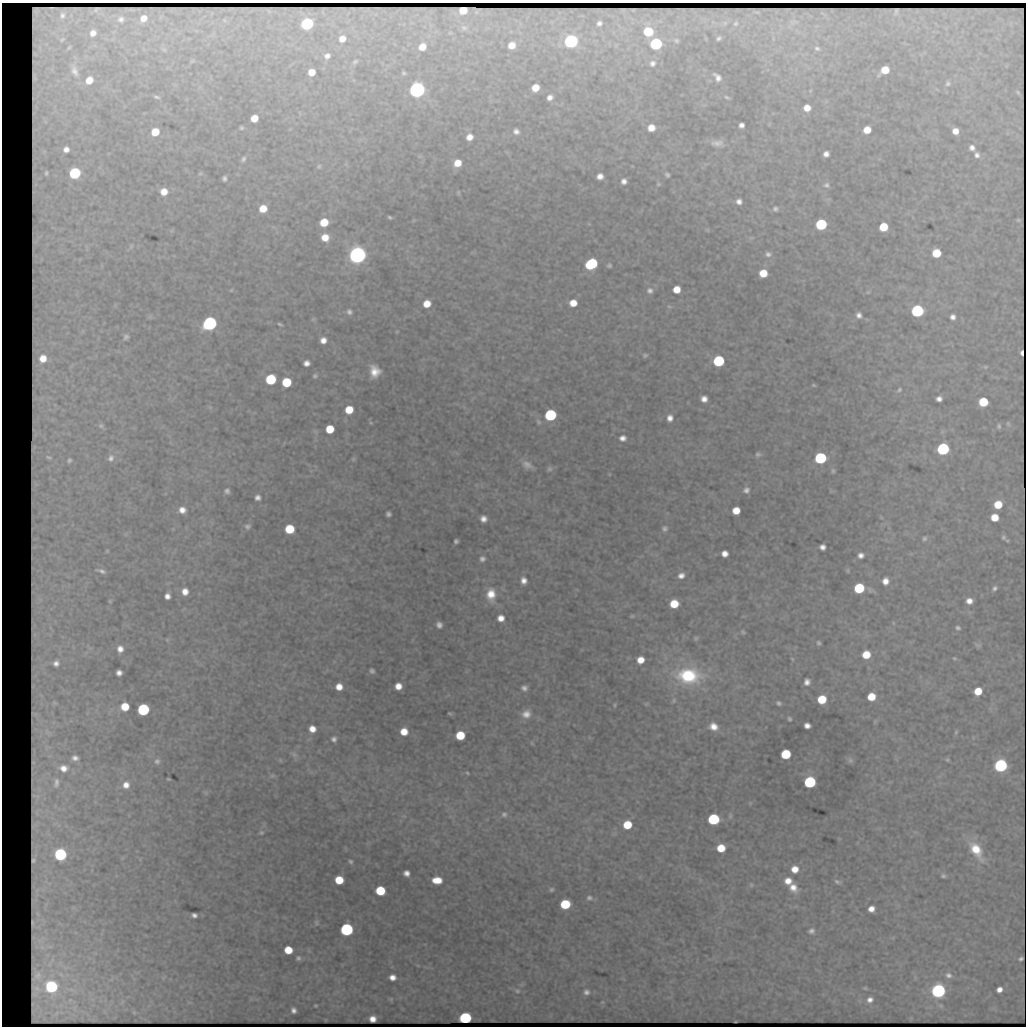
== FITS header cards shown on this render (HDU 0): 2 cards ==
NAXIS1  =                 1024 / length of data axis 1
NAXIS2  =                 1024 / length of data axis 2

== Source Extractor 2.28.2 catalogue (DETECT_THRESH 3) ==
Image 1024 x 1024 px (HDU 0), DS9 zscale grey, 1 PNG px = 1 image px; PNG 1028 x 1028 px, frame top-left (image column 1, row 1024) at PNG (2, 3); no overlay
Background 3530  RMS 5.1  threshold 15.2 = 3 sigma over >= 5 px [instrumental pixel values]
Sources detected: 331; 12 with non-positive FLUX_AUTO (blend fragments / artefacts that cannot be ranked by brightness) are not listed; the other 319 listed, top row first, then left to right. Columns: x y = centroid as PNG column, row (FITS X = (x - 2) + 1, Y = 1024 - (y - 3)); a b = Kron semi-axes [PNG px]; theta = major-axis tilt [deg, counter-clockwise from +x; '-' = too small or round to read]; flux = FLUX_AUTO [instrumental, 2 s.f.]
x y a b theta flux
463 10 6 5 - 3900
144 18 5 4 - 2500
599 23 5 5 - 1200
736 23 5 4 - 520
307 24 7 6 - 68000
464 28 9 7 -9 1000
196 31 10 6 -20 1500
648 32 7 6 - 17000
719 38 5 3 - 760
342 39 7 7 - 3500
676 40 6 4 -32 660
571 41 7 7 - 120000
656 44 7 6 - 57000
512 45 6 6 - 4100
422 47 7 6 - 5000
817 48 8 6 -22 980
164 50 9 6 -36 1000
327 56 8 7 - 1900
192 61 8 6 27 890
355 62 8 5 34 850
652 63 9 8 - 1700
885 70 8 6 33 8000
311 72 6 6 - 5200
404 73 5 4 - 640
717 77 11 6 -51 2200
89 80 12 9 50 9600
948 83 7 7 - 950
535 88 7 6 - 6000
417 90 7 7 - 270000
810 91 5 4 - 420
1018 92 5 4 - 390
156 97 8 4 -17 820
550 97 6 5 - 1900
727 97 8 4 -23 730
807 108 7 7 - 4400
254 118 6 6 - 5800
769 124 6 4 47 420
741 125 5 5 - 1700
241 128 4 4 - 660
651 128 7 6 - 4400
867 130 6 6 - 6100
516 131 6 6 - 1600
955 131 6 5 - 3800
155 132 7 6 - 8600
469 137 7 6 - 3200
717 143 19 9 -5 3200
972 148 5 5 - 1700
66 149 5 5 - 2400
826 154 6 5 - 2100
977 155 7 5 -61 1500
243 159 8 5 57 1000
457 163 7 6 - 5700
319 166 7 6 - 770
46 173 12 9 -86 2300
75 173 7 7 - 51000
200 173 6 5 - 580
667 175 6 5 - 850
600 176 6 5 - 2500
224 178 5 5 - 1100
624 181 5 5 - 1800
658 184 6 5 - 560
826 185 9 7 -10 1400
164 192 7 7 - 4600
458 193 4 3 - 480
739 201 6 5 - 1900
263 209 7 7 - 6800
775 209 7 6 - 990
390 217 4 3 - 650
414 220 7 4 31 470
1018 220 4 3 - 450
324 222 7 7 - 8800
589 224 6 3 -18 340
821 224 7 7 - 43000
883 227 7 6 - 11000
53 228 12 5 -14 1400
707 230 6 5 - 520
325 237 8 8 - 5700
751 238 7 4 18 520
86 246 10 6 -60 1500
131 246 9 5 75 980
936 253 7 6 - 12000
768 254 9 7 2 1400
357 255 7 7 - 450000
41 259 11 5 72 1500
80 259 7 4 45 660
591 264 8 7 - 34000
609 265 5 5 - 760
102 266 7 4 -72 540
763 273 7 6 - 7800
677 289 6 6 - 5400
231 290 4 3 - 370
650 291 9 8 - 1700
868 292 5 4 - 350
573 303 7 6 - 5200
427 304 7 6 - 5500
669 306 7 5 -38 750
917 311 7 7 - 71000
349 312 7 6 - 1300
859 315 6 5 - 1600
150 317 7 5 79 530
953 317 6 6 - 1900
313 319 7 5 22 550
210 323 7 7 - 150000
280 324 5 3 - 610
83 331 8 7 - 1000
397 332 4 3 - 350
126 337 10 9 - 1600
323 340 6 6 - 2800
53 343 10 6 -26 1500
1021 353 5 2 - 1700
645 355 7 5 4 750
43 359 7 7 - 6400
719 361 7 7 - 35000
306 363 6 5 - 2000
71 366 12 5 51 1100
985 367 6 5 - 520
375 371 11 9 -80 5700
315 376 4 4 - 650
271 379 7 7 - 27000
286 382 7 7 - 16000
814 385 4 3 - 400
899 390 9 6 46 940
42 398 13 7 58 2700
704 399 6 6 - 2600
939 399 6 5 - 2000
983 402 7 6 - 16000
55 405 7 6 - 1000
210 407 7 4 -19 540
349 410 7 6 - 8200
550 415 7 7 - 45000
670 418 6 5 - 2300
52 420 9 7 59 1300
538 422 9 7 -71 1200
371 423 5 5 - 420
1008 424 9 6 -63 840
101 426 12 8 -49 1600
999 426 7 5 -89 870
330 429 7 6 - 9100
35 434 4 2 - 460
623 438 7 6 - 2000
943 449 7 7 - 67000
758 454 7 5 -2 890
49 457 14 9 -14 3400
111 458 12 10 71 2800
820 458 7 7 - 47000
353 459 6 6 - 670
69 460 11 10 - 2500
527 465 16 9 -29 2800
549 469 7 6 - 940
833 471 6 6 - 730
54 480 7 4 -19 630
36 484 5 3 - 690
746 490 7 7 - 1500
227 491 5 5 - 1100
258 497 5 5 - 1700
998 505 7 6 - 10000
182 510 8 7 - 3000
736 511 6 6 - 6200
388 514 5 5 - 1100
47 516 5 5 - 620
881 517 7 4 -46 520
995 517 6 6 - 7600
483 519 6 6 - 2400
247 526 8 7 - 1200
664 528 7 7 - 1100
289 529 7 7 - 14000
1003 537 6 5 - 850
924 538 9 7 49 1100
1007 540 4 3 - 470
456 541 5 4 - 850
822 547 6 5 - 2000
107 551 5 4 - 460
725 554 6 6 - 3000
861 555 7 6 - 2100
482 559 7 6 - 1300
101 571 14 5 -16 1700
848 571 6 5 - 570
681 575 7 6 - 2300
524 580 8 7 - 2600
885 581 8 7 - 3400
859 588 7 7 - 25000
994 588 7 5 46 1000
871 590 11 5 -27 1200
185 592 6 6 - 3500
491 595 16 11 -88 7100
167 596 6 5 - 2200
40 599 12 8 -82 2500
110 601 7 5 45 630
969 601 6 5 - 2900
674 604 7 7 - 9500
632 616 7 4 15 640
501 618 6 6 - 3300
893 623 6 4 -89 540
439 625 6 5 - 1700
51 628 10 4 -60 830
958 628 5 4 - 860
743 632 5 4 - 590
696 638 5 4 - 640
167 640 6 5 - 530
819 643 4 4 - 710
978 645 7 5 -12 860
73 647 7 4 -72 620
89 647 17 5 -48 1800
120 649 10 8 87 3300
866 655 7 6 - 8500
954 658 6 4 -15 490
792 659 4 3 - 370
640 660 7 7 - 4800
56 663 12 12 - 3800
372 671 5 5 - 1000
119 673 6 5 - 2200
688 676 29 18 -5 31000
807 682 6 5 - 2000
33 686 3 2 - 260
398 686 6 6 - 4000
339 687 7 6 - 4400
524 688 5 5 - 1500
978 691 6 6 - 8300
871 697 7 6 - 8600
822 699 7 6 - 13000
674 700 7 5 62 610
54 703 12 10 -11 2200
779 703 5 4 - 860
646 704 6 4 1 470
614 705 6 4 89 510
125 707 7 7 - 9500
143 709 7 7 - 64000
87 713 7 4 71 690
450 713 4 3 - 490
526 714 10 9 - 3500
789 719 4 3 - 660
875 721 7 4 64 500
807 726 6 5 - 2300
713 727 10 8 -24 4100
312 729 6 6 - 3800
48 732 19 12 -42 6400
404 732 6 6 - 5800
956 732 7 4 79 570
460 735 7 6 - 13000
334 739 7 6 - 1400
532 743 5 4 - 420
47 747 14 8 -4 3100
294 754 10 7 -26 1200
786 754 7 6 - 21000
75 758 12 9 -2 2900
280 760 6 5 - 480
850 760 8 7 - 1000
947 760 5 5 - 530
157 761 8 7 - 1200
33 762 3 3 - 400
1001 765 7 7 - 110000
63 768 15 12 -5 6500
467 773 5 3 - 430
272 776 8 6 23 860
168 779 4 3 - 390
810 782 7 7 - 55000
56 783 18 11 88 4500
126 785 9 9 - 3500
206 792 7 6 - 690
750 803 6 4 47 470
37 813 10 4 -89 1000
504 814 8 7 - 1200
730 816 10 5 -85 920
713 819 7 7 - 40000
35 825 5 2 - 510
627 825 7 6 - 12000
261 833 6 5 - 590
721 848 7 6 - 8900
976 850 23 11 -58 11000
60 854 7 7 - 86000
350 861 5 3 - 710
795 869 7 7 - 4800
406 873 6 5 - 2100
943 876 7 5 1 830
339 880 7 6 - 11000
437 880 9 6 -2 6500
788 881 8 7 - 4100
837 882 9 5 -15 990
751 885 7 7 - 730
793 887 12 9 -47 4600
552 889 4 4 - 690
37 890 13 5 68 2000
380 891 7 6 - 17000
589 898 8 7 - 1200
565 904 7 6 - 22000
46 905 16 5 71 1800
73 908 7 4 0 760
871 909 6 6 - 3100
194 915 6 4 -14 1400
33 923 7 3 -84 840
316 923 8 7 - 940
347 929 7 7 - 100000
811 931 8 6 22 1300
49 946 16 7 -9 3000
42 947 12 9 -50 3700
288 950 6 6 - 9300
298 958 6 5 - 930
50 964 17 7 66 3900
60 964 14 10 -43 4500
61 974 13 7 -40 3100
948 975 11 8 -20 2000
392 977 6 5 - 2800
51 987 7 7 - 83000
865 988 4 3 - 460
999 989 6 5 - 2600
72 990 20 6 -18 3500
517 991 9 7 -24 1200
938 991 7 6 - 190000
586 992 7 7 - 1400
391 999 5 5 - 470
870 1000 7 6 - 2000
602 1002 5 5 - 400
32 1004 3 2 - 200
315 1006 3 3 - 420
941 1006 7 6 - 850
293 1010 6 5 - 1500
56 1013 11 6 53 1700
465 1018 7 6 - 70000
373 1019 6 6 - 2500
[12 non-positive-flux detections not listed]